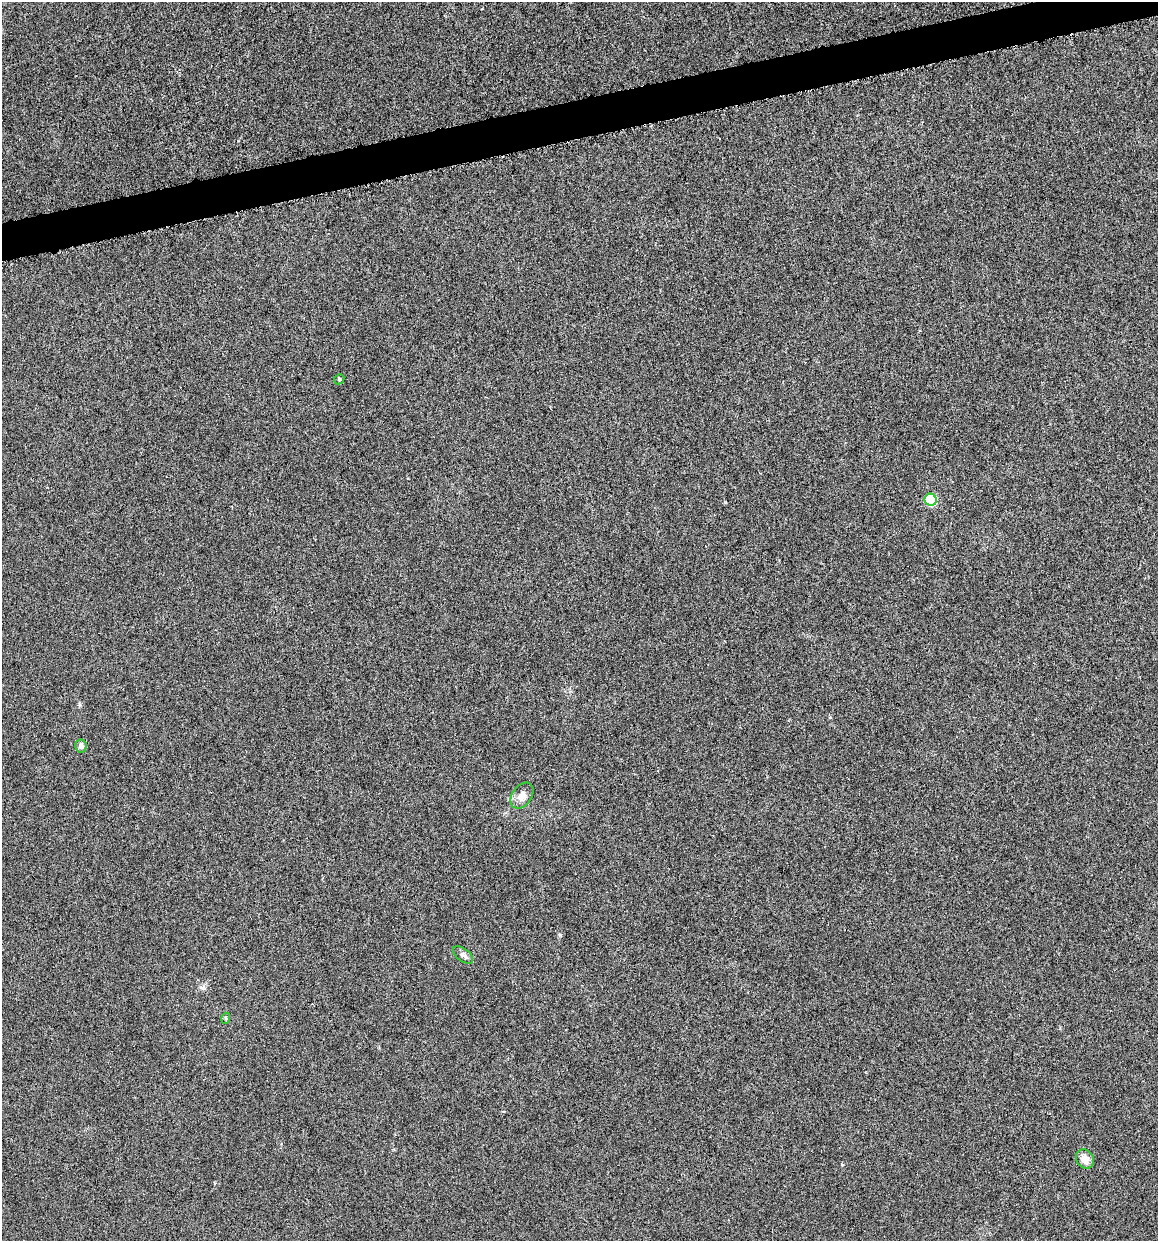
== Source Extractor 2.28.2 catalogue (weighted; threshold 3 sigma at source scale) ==
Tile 10 of 4 x 4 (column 2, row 3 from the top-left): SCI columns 1244-2399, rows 1245-2483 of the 4745 x 4962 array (HDU 1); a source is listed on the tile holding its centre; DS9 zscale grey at full resolution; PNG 1160 x 1243 px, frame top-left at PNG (2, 2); each listed source drawn as its Kron ellipse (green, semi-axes under 4 px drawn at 4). Shown black and unused: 3% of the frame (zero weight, under 4 of 8 exposures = <1% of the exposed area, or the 3 px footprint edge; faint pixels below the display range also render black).
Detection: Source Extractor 2.28.2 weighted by HDU 2 'WHT'; one run over the whole footprint, this tile lists its part. Background -6.77e-04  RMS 0.0021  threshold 0.00878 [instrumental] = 3 sigma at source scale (4.09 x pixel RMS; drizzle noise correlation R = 1.36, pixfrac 0.8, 0.0396/0.0396 arcsec/px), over >= 5 px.
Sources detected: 7; all 7 listed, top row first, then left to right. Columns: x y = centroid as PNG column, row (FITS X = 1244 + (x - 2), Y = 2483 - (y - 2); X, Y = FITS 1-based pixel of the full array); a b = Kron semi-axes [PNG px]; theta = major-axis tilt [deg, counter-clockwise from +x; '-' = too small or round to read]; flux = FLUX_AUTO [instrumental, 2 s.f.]
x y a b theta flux
339 379 5 4 - 0.27
931 500 6 6 - 10
81 746 6 6 - 0.76
522 796 14 10 55 1.6
463 955 12 6 -37 0.69
226 1018 5 3 - 0.21
1085 1159 10 8 -57 1.8